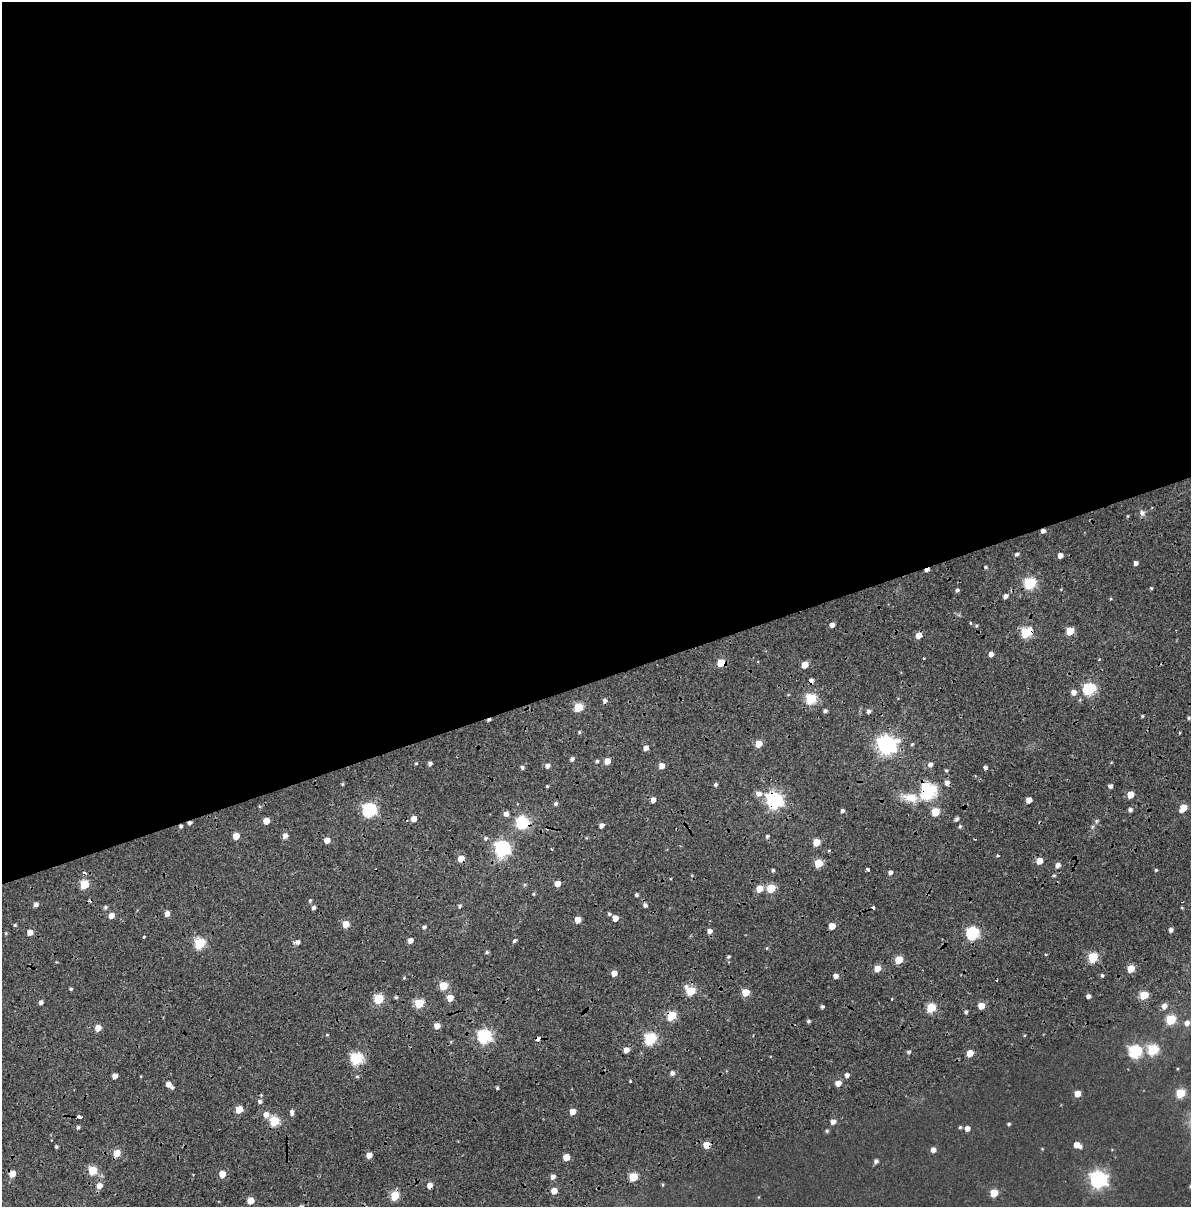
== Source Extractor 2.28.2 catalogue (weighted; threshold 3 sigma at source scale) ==
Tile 2 of 4 x 3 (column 2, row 1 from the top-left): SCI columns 1413-2601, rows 2568-3772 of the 5183 x 3931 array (HDU 1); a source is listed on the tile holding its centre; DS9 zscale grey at full resolution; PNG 1193 x 1209 px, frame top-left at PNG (2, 2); no overlay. Shown black and unused: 57% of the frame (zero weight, under 2 of 4 exposures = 9% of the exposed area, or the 3 px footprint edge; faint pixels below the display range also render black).
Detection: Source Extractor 2.28.2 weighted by HDU 2 'WHT'; one run over the whole footprint, this tile lists its part. Background 0.0396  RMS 0.0085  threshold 0.0384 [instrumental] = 3 sigma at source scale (4.5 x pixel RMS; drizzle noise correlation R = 1.50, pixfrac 1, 0.0396/0.0396 arcsec/px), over >= 5 px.
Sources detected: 215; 1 inside a brighter object's white glare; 12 cosmic-ray / hot-pixel residue — not listed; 1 inside a brighter listed object's ellipse — not listed separately; the other 201 listed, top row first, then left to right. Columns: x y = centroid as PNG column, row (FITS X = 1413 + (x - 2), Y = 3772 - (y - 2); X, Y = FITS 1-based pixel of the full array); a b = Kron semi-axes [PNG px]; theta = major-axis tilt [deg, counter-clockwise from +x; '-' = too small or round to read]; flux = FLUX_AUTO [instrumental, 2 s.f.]
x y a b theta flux
1142 513 8 6 -59 2.9
1017 554 5 4 - 2
1060 555 4 4 - 4.9
1136 563 4 4 - 2.9
985 567 5 3 - 1.1
1030 584 6 5 - 77
1151 588 4 3 - 0.76
957 590 4 4 - 2
1005 596 5 4 - 3.5
832 625 4 4 - 3.9
976 626 4 4 - 0.99
1070 631 5 5 - 22
1026 633 6 5 - 53
919 635 5 5 - 7.6
991 654 4 4 - 3.8
923 658 2 2 - 0.69
721 663 5 5 - 17
805 665 5 4 - 11
1089 689 6 5 - 96
1074 692 5 5 - 5
811 699 6 5 - 66
605 700 5 5 - 2.2
578 707 5 5 - 33
825 711 4 4 - 1.8
868 711 5 4 - 2.3
1142 716 4 3 - 0.95
1189 718 4 4 - 1.1
579 732 4 3 - 1.1
759 744 5 5 - 12
887 745 7 7 - 380
646 748 5 4 - 4.3
572 759 4 4 - 2.5
597 761 4 4 - 1.5
607 761 5 4 - 8.8
416 763 4 3 - 0.83
430 764 4 4 - 2.5
930 764 5 5 - 3.4
547 766 5 5 - 3.3
662 766 5 5 - 6.4
522 767 5 5 - 1.9
946 770 4 3 - 1.1
342 784 4 4 - 0.93
715 785 5 4 - 1.5
547 786 3 3 - 0.84
1110 786 4 4 - 2.4
925 787 7 6 - 35
759 794 7 6 - 4.7
1130 794 5 5 - 13
910 797 19 10 -12 13
653 800 4 4 - 4.5
774 800 7 7 - 240
1029 800 5 4 - 6.8
556 803 5 4 - 1.7
1183 808 6 5 - 13
369 810 6 6 - 120
1130 810 5 4 - 2.3
842 811 4 4 - 1.8
935 812 5 5 - 25
506 814 5 5 - 3.4
414 819 5 5 - 6.9
957 819 5 4 - 2
266 821 5 5 - 9.2
1096 821 6 4 71 1.2
522 822 13 12 - 28
601 825 4 4 - 3.5
181 826 4 4 - 1.4
960 826 4 4 - 1.1
236 836 5 5 - 9.4
285 836 5 4 - 4.6
767 836 5 4 - 1.6
486 838 6 5 - 1.6
327 840 5 4 - 7.5
816 842 5 5 - 15
502 848 7 7 - 180
998 855 4 3 - 0.9
461 858 5 5 - 9.8
1039 861 5 4 - 9.9
818 863 5 5 - 23
1058 865 5 4 - 4.2
773 870 4 4 - 1.3
868 870 3 3 - 3.7
1156 870 4 3 - 0.87
890 872 4 4 - 2.7
84 884 5 5 - 31
557 884 5 4 - 7.7
771 888 5 5 - 29
759 889 5 5 - 12
533 894 5 3 - 0.81
636 895 4 4 - 1.5
310 900 5 4 - 1.2
36 904 5 4 - 3
645 905 5 5 - 2.3
460 906 5 4 - 1.2
105 907 5 5 - 1.6
314 908 4 4 - 2.4
167 914 5 4 - 4.2
609 914 5 4 - 1.3
111 915 5 4 - 6.4
615 918 5 4 - 7.5
578 920 5 4 - 10
346 924 5 5 - 12
15 925 5 4 - 1
832 926 5 5 - 9.9
424 927 4 4 - 1.7
1171 930 5 4 - 2.7
710 931 5 5 - 3.6
30 932 5 4 - 7.6
972 933 6 6 - 100
144 936 3 3 - 5.3
410 940 5 4 - 4.9
514 941 4 3 - 5
297 942 6 5 - 3.1
199 943 6 5 - 53
487 952 4 4 - 1.3
728 956 5 4 - 1.1
1093 957 5 5 - 44
899 960 5 5 - 23
877 968 5 5 - 9.5
1131 968 5 5 - 17
614 973 5 4 - 7.7
1102 975 5 4 - 1.2
836 976 4 4 - 4.1
443 986 5 5 - 25
71 989 4 3 - 1.1
690 991 6 5 - 32
745 992 5 5 - 16
1144 995 5 5 - 27
1088 996 4 4 - 3
396 997 5 4 - 1.2
450 998 5 5 - 9.3
378 999 6 5 - 41
41 1002 4 4 - 2.4
419 1003 5 5 - 35
822 1006 4 4 - 1.5
981 1006 5 5 - 11
1164 1006 6 5 - 4.7
931 1008 5 5 - 37
966 1012 5 4 - 1.3
671 1016 5 5 - 39
1171 1020 6 5 - 44
808 1021 4 4 - 1.6
1187 1023 6 6 - 3.8
437 1026 5 5 - 7.9
98 1028 5 5 - 8.5
327 1035 4 3 - 0.73
484 1036 6 6 - 140
538 1039 4 4 - 5.4
650 1039 6 5 - 82
626 1050 5 5 - 5.9
1153 1050 6 6 - 60
909 1052 4 4 - 1.3
1135 1052 6 6 - 97
970 1053 5 4 - 14
357 1059 6 6 - 87
1177 1069 3 3 - 0.57
672 1073 5 5 - 2.5
847 1075 5 4 - 2.8
115 1076 4 4 - 4.8
357 1076 5 3 - 1
630 1081 3 3 - 0.67
838 1083 5 5 - 7.1
168 1084 5 5 - 4.6
497 1088 4 3 - 1.1
1180 1093 6 5 - 35
1077 1094 5 5 - 8.8
260 1101 6 5 - 2.1
239 1109 5 5 - 19
292 1112 7 5 -86 2.7
572 1112 5 4 - 8.6
266 1114 6 5 - 6.2
80 1117 5 3 - 15
274 1121 5 5 - 44
833 1122 5 5 - 4.5
1009 1124 4 3 - 1.2
78 1127 5 4 - 1.3
960 1127 5 4 - 1
967 1128 5 4 - 4.9
827 1131 5 4 - 1.1
706 1145 5 5 - 10
1077 1145 7 5 -23 8.8
56 1147 4 3 - 1.1
1042 1149 4 3 - 0.58
933 1150 5 5 - 4.1
117 1153 5 5 - 13
369 1155 5 4 - 7.3
566 1157 5 5 - 12
876 1161 5 4 - 2.4
92 1170 5 5 - 28
12 1174 5 5 - 10
222 1174 5 5 - 12
553 1177 5 4 - 3.4
633 1177 5 5 - 24
1098 1179 7 7 - 270
430 1185 5 5 - 6.1
663 1185 5 3 - 0.71
99 1186 6 5 - 6.4
554 1191 5 5 - 8.7
994 1193 5 5 - 20
395 1196 5 5 - 30
759 1197 5 3 - 0.5
250 1200 5 5 - 12
Overlapping masked pixels (flux is a lower limit): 13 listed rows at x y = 1026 633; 721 663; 887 745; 925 787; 774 800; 522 822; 181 826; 461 858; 671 1016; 538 1039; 706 1145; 12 1174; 430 1185